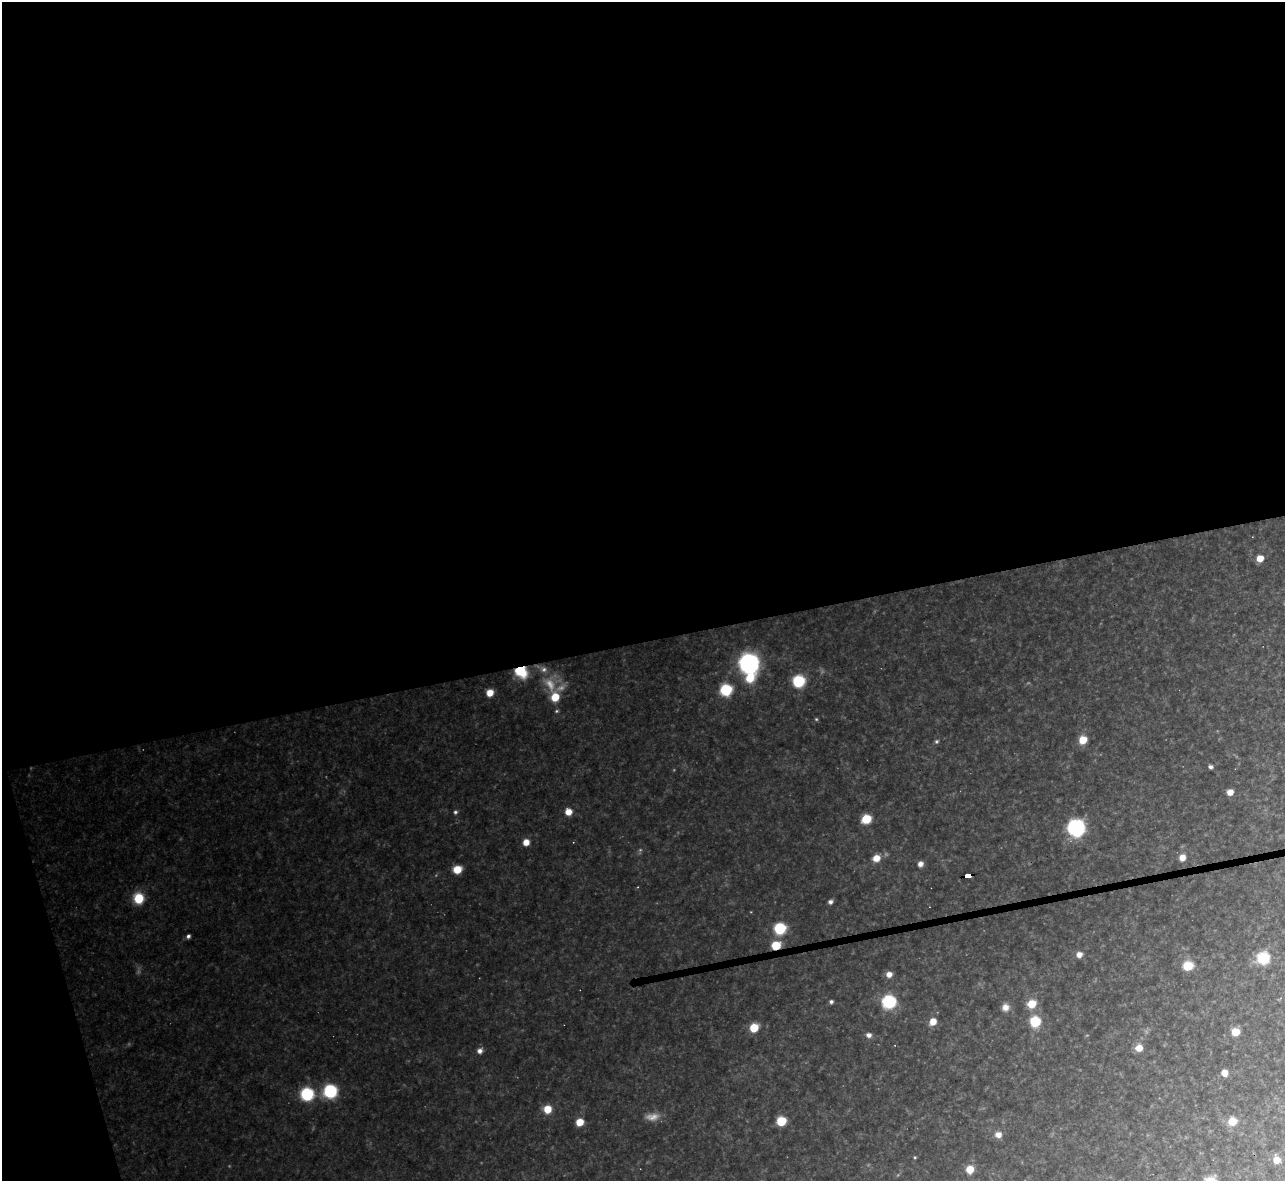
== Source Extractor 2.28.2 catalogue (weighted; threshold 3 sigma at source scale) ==
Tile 1 of 4 x 4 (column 1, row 1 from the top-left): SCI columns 1-1283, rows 3678-4856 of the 5133 x 5116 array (HDU 1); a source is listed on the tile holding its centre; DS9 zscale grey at full resolution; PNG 1287 x 1183 px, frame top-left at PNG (2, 2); no overlay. Shown black and unused: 56% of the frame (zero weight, under 3 of 4 exposures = <1% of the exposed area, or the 3 px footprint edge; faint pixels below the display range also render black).
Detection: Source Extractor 2.28.2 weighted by HDU 2 'WHT'; one run over the whole footprint, this tile lists its part. Background 0.318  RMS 0.019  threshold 0.0847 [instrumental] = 3 sigma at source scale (4.5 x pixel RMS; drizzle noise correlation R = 1.50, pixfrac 1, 0.05/0.05 arcsec/px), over >= 5 px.
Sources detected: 59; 3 too faint to see at this stretch — not listed; the other 56 listed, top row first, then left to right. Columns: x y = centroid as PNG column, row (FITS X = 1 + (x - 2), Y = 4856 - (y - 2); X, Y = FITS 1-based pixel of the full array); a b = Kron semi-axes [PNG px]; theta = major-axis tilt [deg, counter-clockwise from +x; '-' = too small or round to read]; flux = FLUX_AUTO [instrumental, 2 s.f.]
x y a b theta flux
1260 558 6 6 - 20
749 663 10 10 - 480
521 672 15 12 -31 50
750 678 10 9 - 35
799 681 7 7 - 110
726 690 7 7 - 110
490 693 7 6 - 20
555 697 8 7 - 35
556 711 5 4 - 2.4
816 719 5 4 - 2.1
1083 740 7 6 - 29
936 741 6 5 - 3
1210 767 4 4 - 4.5
1230 792 6 5 - 14
455 812 5 5 - 3.3
568 812 6 6 - 17
866 819 7 6 - 47
1076 828 12 11 - 200
526 842 6 6 - 16
876 858 7 6 - 19
1182 858 6 6 - 15
920 864 6 6 - 8
457 869 7 6 - 31
968 875 6 4 7 93
139 898 9 8 - 51
830 902 5 5 - 5.3
780 928 7 7 - 100
188 936 5 4 - 4.5
776 945 7 6 - 47
1079 954 6 6 - 11
1263 958 7 7 - 110
1188 966 6 6 - 56
889 974 6 6 - 11
831 1002 4 4 - 3.8
889 1002 7 7 - 190
1032 1004 9 8 - 28
1005 1007 9 9 - 11
933 1021 6 6 - 20
1035 1021 8 7 - 59
754 1028 6 6 - 45
1235 1032 5 5 - 58
869 1035 5 5 - 8.1
1139 1048 8 7 - 18
480 1051 7 6 - 7.6
1224 1073 6 6 - 15
330 1091 9 9 - 110
307 1094 8 7 - 150
547 1109 7 7 - 27
652 1117 18 9 2 15
781 1121 6 6 - 62
1232 1121 8 7 - 28
580 1122 6 6 - 26
998 1135 8 7 - 11
915 1157 4 4 - 1.9
1276 1160 7 6 - 17
970 1169 7 6 - 28
Overlapping masked pixels (flux is a lower limit): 3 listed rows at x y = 521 672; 968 875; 776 945